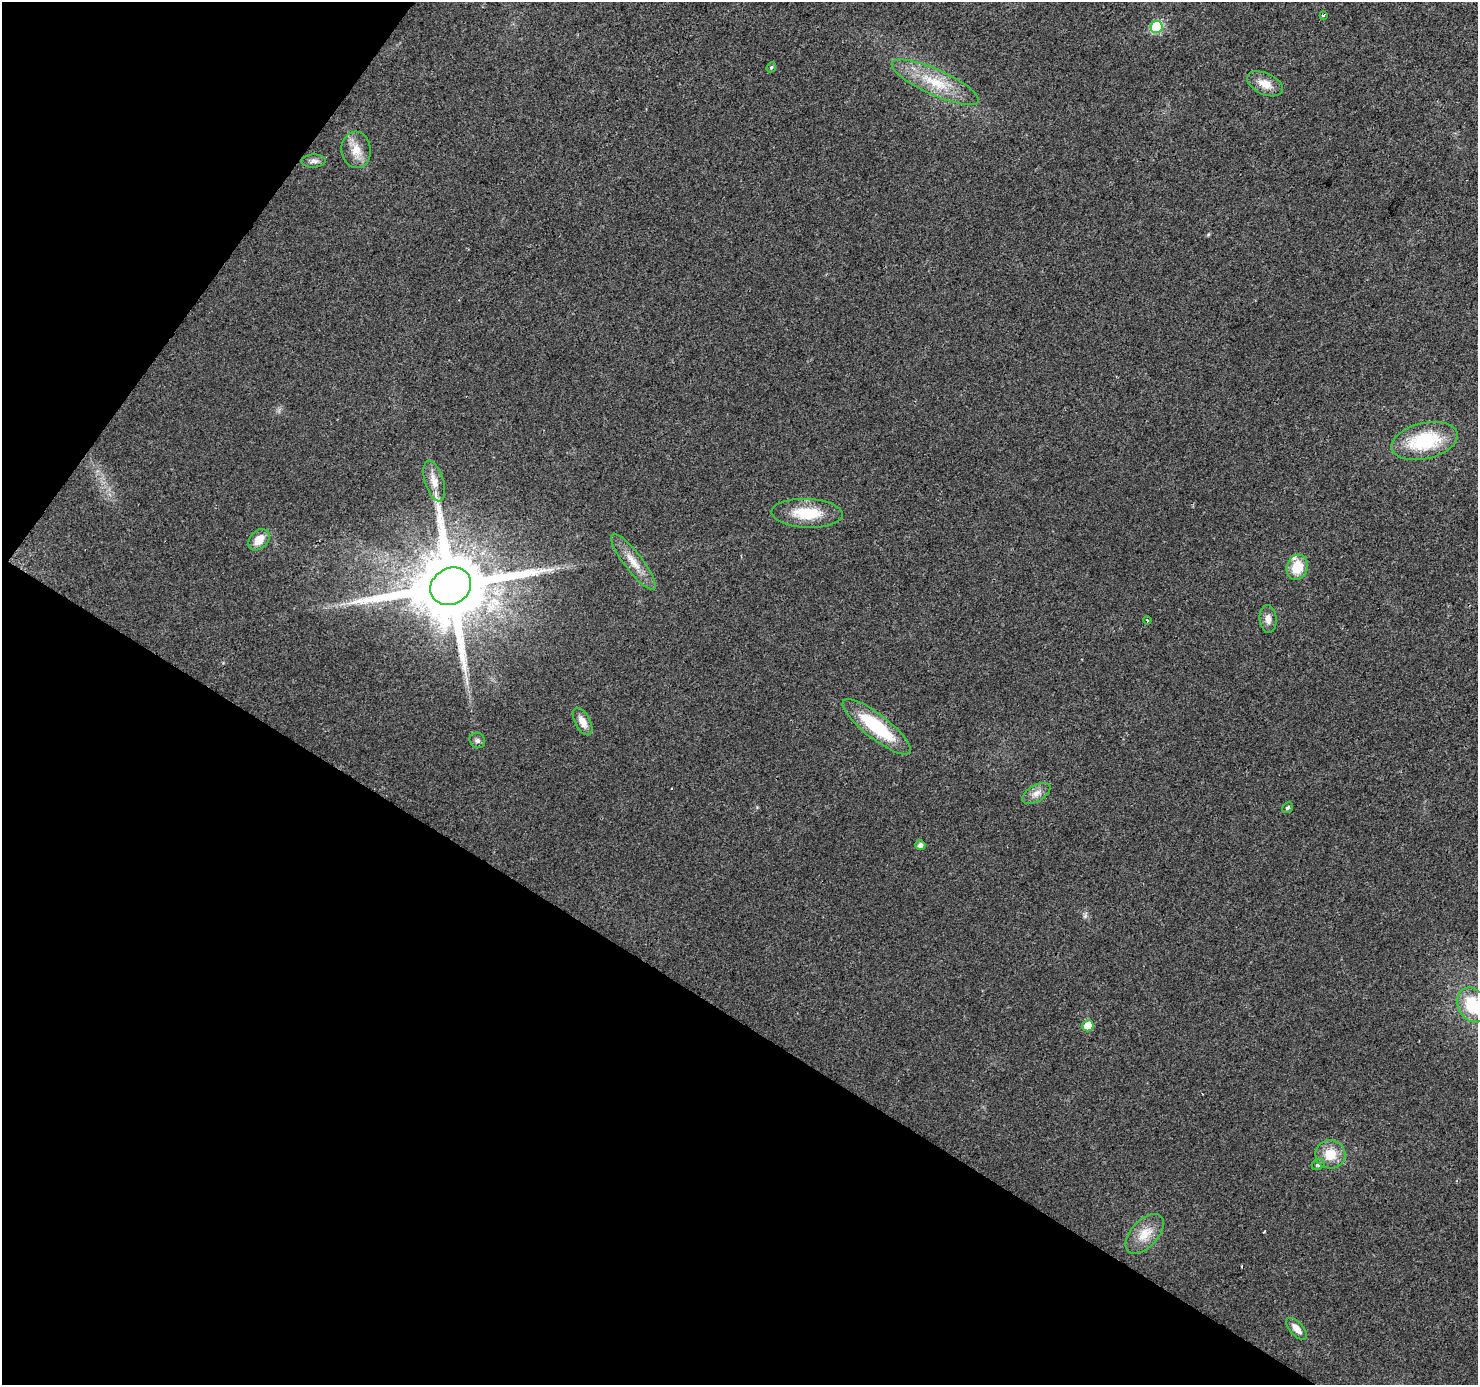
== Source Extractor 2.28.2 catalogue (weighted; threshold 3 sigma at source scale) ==
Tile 9 of 4 x 4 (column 1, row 3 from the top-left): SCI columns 1-1476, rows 1571-2953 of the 5910 x 5972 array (HDU 1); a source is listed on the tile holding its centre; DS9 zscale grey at full resolution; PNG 1480 x 1387 px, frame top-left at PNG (2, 2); each listed source drawn as its Kron ellipse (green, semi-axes under 4 px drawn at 4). Shown black and unused: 32% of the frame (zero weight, under 2 of 3 exposures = <1% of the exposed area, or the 3 px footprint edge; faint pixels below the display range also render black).
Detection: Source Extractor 2.28.2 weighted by HDU 2 'WHT'; one run over the whole footprint, this tile lists its part. Background 0.0265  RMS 0.0062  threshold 0.0279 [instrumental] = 3 sigma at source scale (4.5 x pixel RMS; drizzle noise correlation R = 1.50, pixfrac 1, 0.0396/0.0396 arcsec/px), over >= 5 px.
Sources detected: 31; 1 cosmic-ray / hot-pixel residue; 1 long thin detection or spike segment (spike, bleed or trail) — neither listed nor drawn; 1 inside a brighter listed object's ellipse — not listed separately; the other 28 listed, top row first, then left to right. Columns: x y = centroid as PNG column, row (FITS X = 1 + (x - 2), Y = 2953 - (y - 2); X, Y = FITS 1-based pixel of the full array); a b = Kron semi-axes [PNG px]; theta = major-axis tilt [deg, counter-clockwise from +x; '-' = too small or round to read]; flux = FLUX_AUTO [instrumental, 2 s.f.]
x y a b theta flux
1323 15 4 3 - 0.71
1157 27 6 6 - 56
771 67 5 4 - 0.97
935 82 47 13 -24 23
1265 84 19 10 -24 8
356 150 18 14 -84 8.8
314 161 12 6 2 2.5
1425 441 34 18 13 39
434 481 21 9 -73 7
807 513 35 14 -2 22
259 540 12 8 46 8.7
633 562 34 9 -53 10
1297 567 13 10 73 14
451 586 21 18 29 9200
1268 619 14 8 -84 4.2
1147 620 4 3 - 0.68
582 722 15 7 -61 5.8
877 727 42 12 -38 39
477 740 8 7 - 1.9
1036 793 15 8 29 4.6
1287 808 6 5 - 1.3
920 845 5 4 - 2.8
1472 1005 18 14 -64 25
1088 1026 6 5 - 14
1330 1154 15 14 - 12
1318 1164 7 5 26 1.9
1145 1234 24 13 47 11
1297 1329 13 6 -47 5.9
Isophote crosses this tile's border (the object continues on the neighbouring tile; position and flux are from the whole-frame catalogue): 1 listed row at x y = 1472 1005